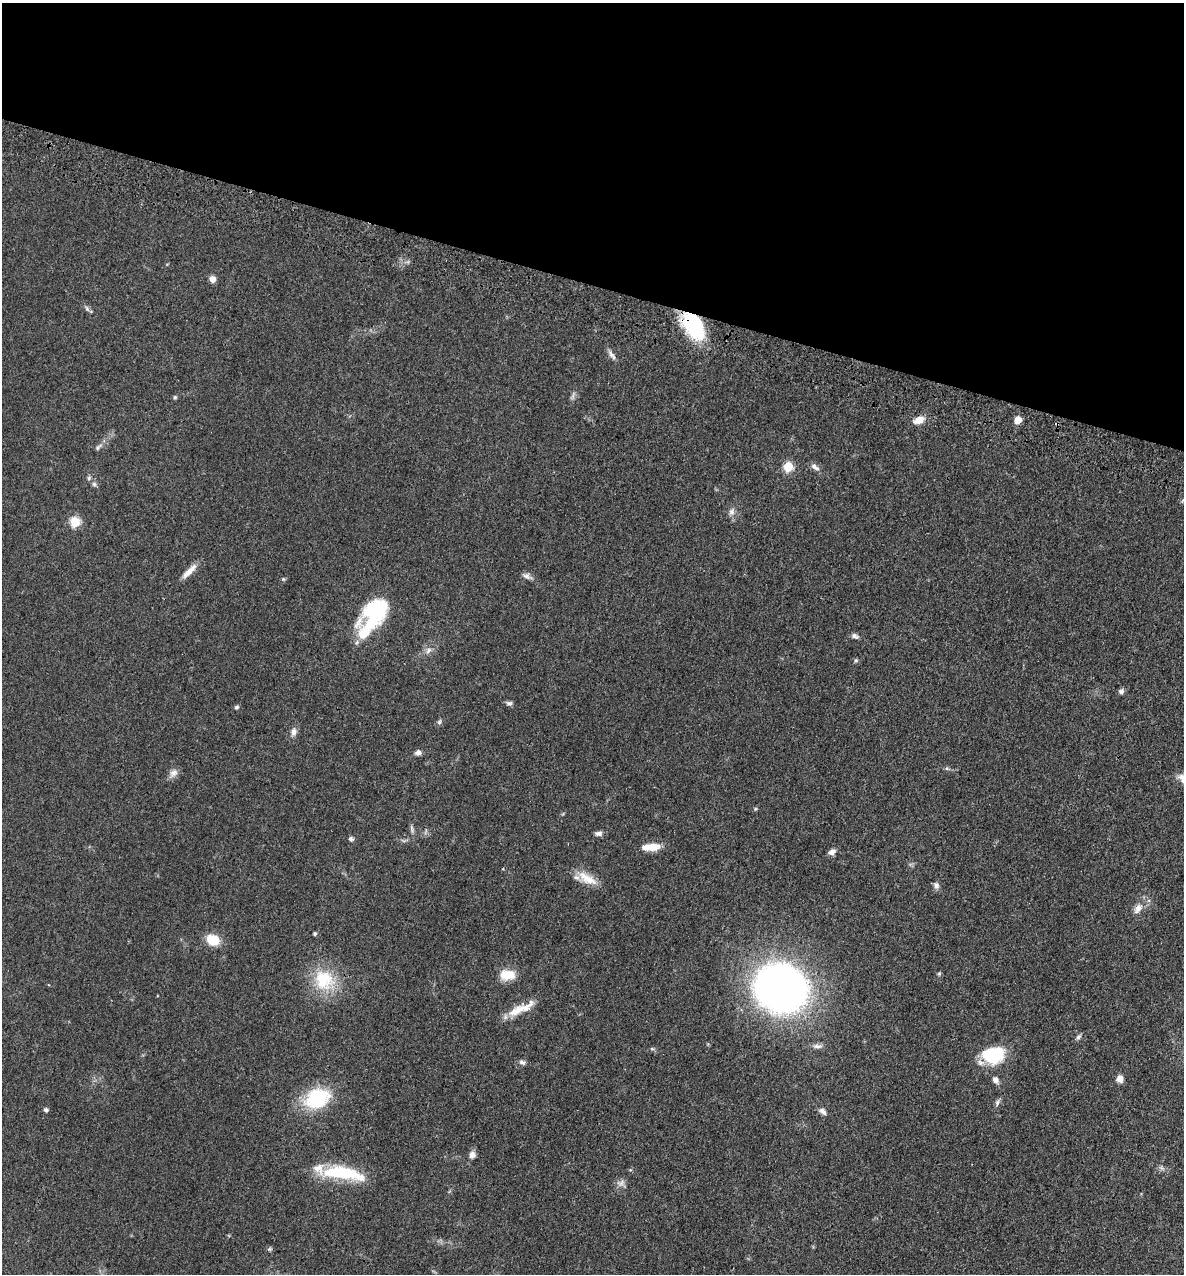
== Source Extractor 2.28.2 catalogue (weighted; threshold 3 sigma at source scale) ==
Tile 2 of 4 x 4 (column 2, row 1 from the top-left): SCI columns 1502-2683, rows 3888-5159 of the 5248 x 5228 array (HDU 1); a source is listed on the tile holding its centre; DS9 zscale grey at full resolution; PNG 1186 x 1276 px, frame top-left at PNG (2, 3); no overlay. Shown black and unused: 22% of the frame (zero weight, under 3 of 4 exposures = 6% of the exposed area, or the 3 px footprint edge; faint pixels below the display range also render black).
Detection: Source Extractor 2.28.2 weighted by HDU 2 'WHT'; one run over the whole footprint, this tile lists its part. Background 0.0402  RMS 0.0049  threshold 0.0219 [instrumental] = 3 sigma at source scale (4.5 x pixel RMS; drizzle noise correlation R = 1.50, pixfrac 1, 0.05/0.05 arcsec/px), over >= 5 px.
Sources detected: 62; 1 too faint to see at this stretch — not listed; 3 inside a brighter listed object's ellipse — not listed separately; the other 58 listed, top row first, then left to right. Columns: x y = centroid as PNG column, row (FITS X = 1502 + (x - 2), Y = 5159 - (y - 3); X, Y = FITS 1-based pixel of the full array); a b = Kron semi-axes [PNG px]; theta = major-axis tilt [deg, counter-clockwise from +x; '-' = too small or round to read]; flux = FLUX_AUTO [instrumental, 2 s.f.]
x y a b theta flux
212 279 7 7 - 2.7
87 309 9 5 -63 1.1
693 326 30 17 -58 38
612 355 15 6 -54 2
175 397 5 5 - 0.66
918 420 13 7 21 5
1018 420 5 5 - 10
98 447 11 5 46 1.3
788 467 6 5 - 25
815 467 13 7 -37 2.2
89 478 6 5 - 0.89
94 484 7 6 - 1.2
732 512 9 8 - 2
75 522 5 5 - 29
189 571 24 7 45 4.7
527 576 14 7 -21 2
283 579 5 5 - 0.62
373 616 44 20 58 49
855 636 10 6 -22 1.7
428 650 10 6 42 2
856 660 5 5 - 0.73
1121 691 7 6 - 1.4
509 703 9 6 -6 1.2
236 707 6 5 - 0.9
439 722 7 5 64 1
294 732 11 7 78 2.4
418 752 8 7 - 1.8
173 773 14 9 44 2.7
412 828 13 4 -80 1.2
598 833 10 6 -2 1.7
351 839 7 5 -25 1
651 847 18 7 3 8.8
832 852 9 6 30 2.5
587 879 28 11 -30 8.3
936 885 8 7 - 1.8
1138 908 15 9 51 3.9
315 934 4 4 - 0.95
213 940 13 11 -26 10
939 974 5 5 - 0.66
508 975 18 12 3 8.7
324 980 31 28 -54 22
781 988 49 42 -17 300
517 1011 38 9 30 9.3
1079 1037 8 5 40 1.2
817 1046 13 7 0 2.2
652 1049 6 4 -1 0.67
988 1054 35 17 -23 18
522 1062 9 6 -31 1.4
1120 1079 8 7 - 3.1
995 1080 8 6 -59 2.4
317 1098 32 23 23 29
997 1103 9 5 80 1.3
46 1110 6 5 - 1
823 1111 12 6 -40 2.1
472 1155 9 7 66 2.6
342 1173 49 14 -8 30
621 1183 12 7 30 2.2
269 1249 6 5 - 0.8
Overlapping masked pixels (flux is a lower limit): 1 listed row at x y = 693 326